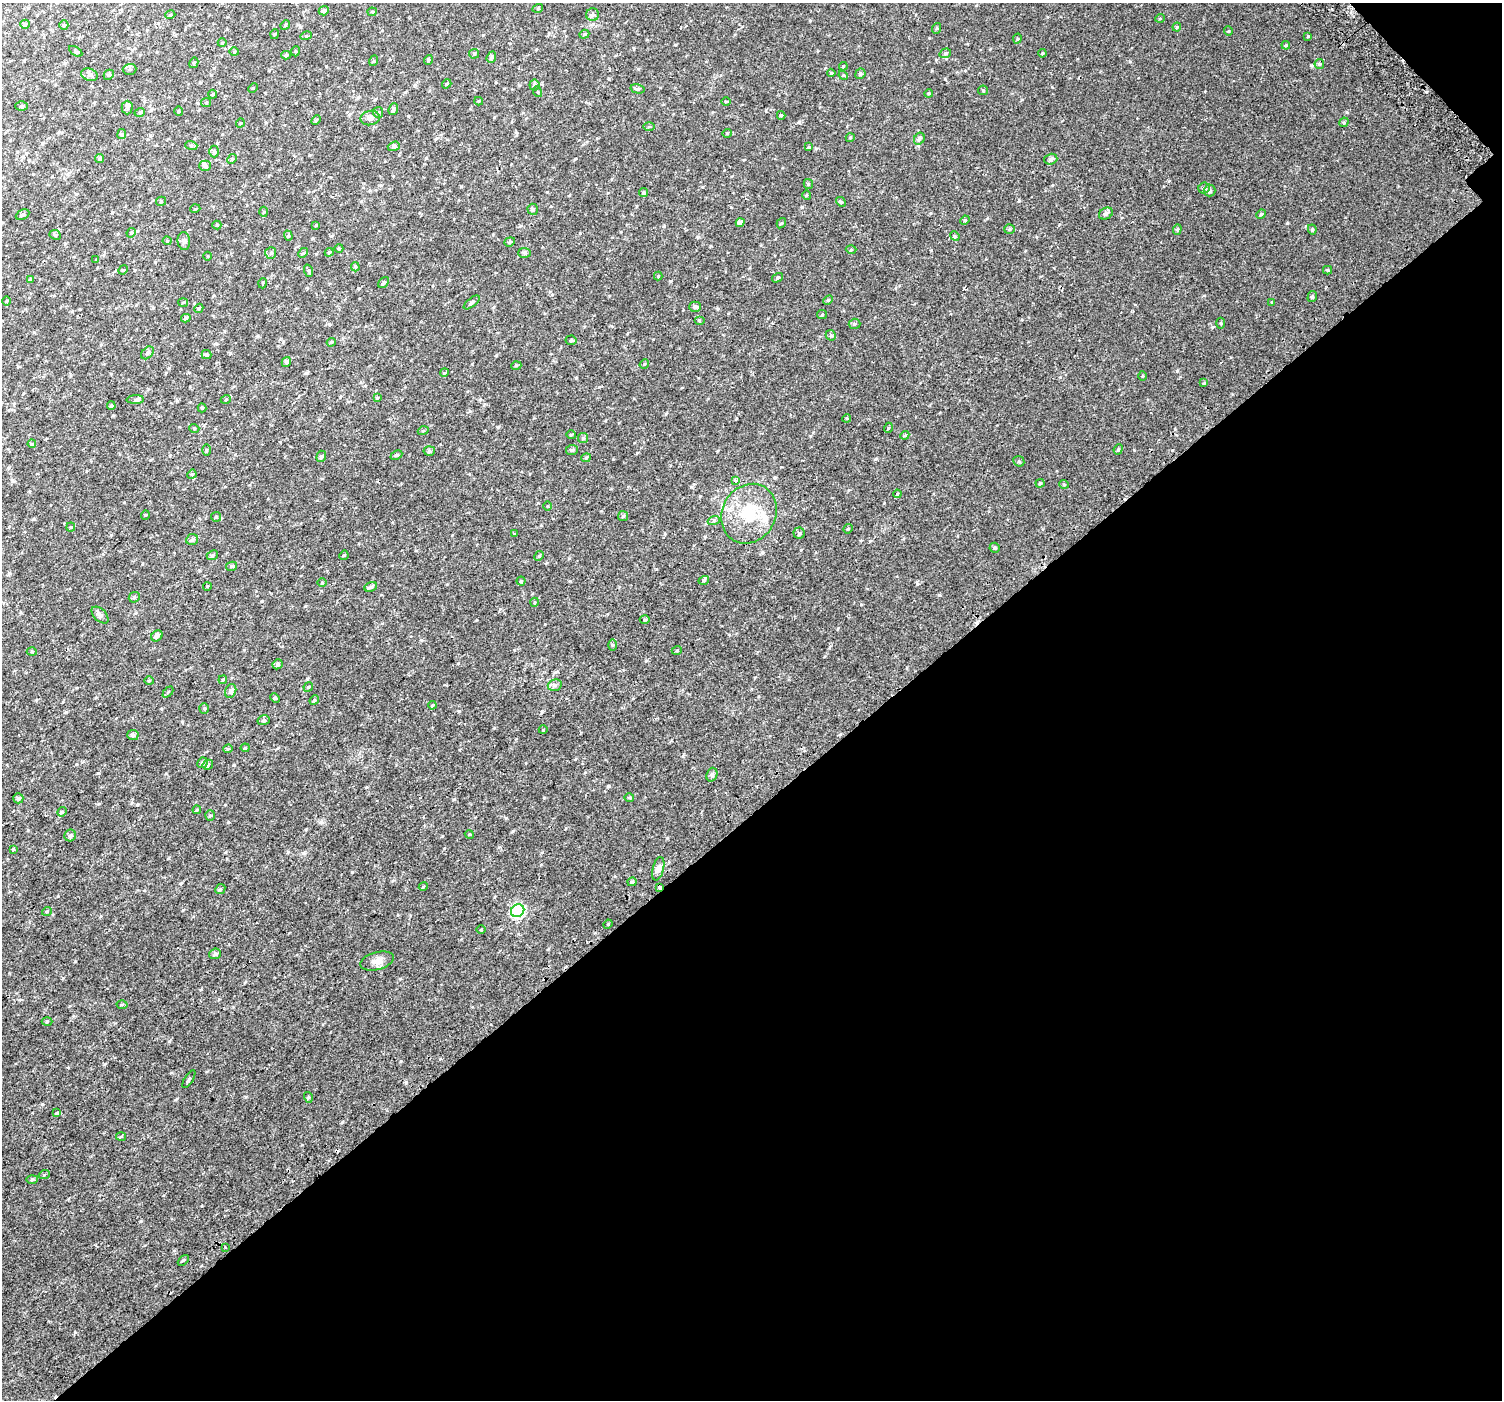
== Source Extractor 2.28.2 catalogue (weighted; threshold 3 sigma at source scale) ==
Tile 12 of 4 x 4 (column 4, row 3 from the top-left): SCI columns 4549-6048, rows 1677-3074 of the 6110 x 6080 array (HDU 1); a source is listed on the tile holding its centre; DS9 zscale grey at full resolution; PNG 1504 x 1402 px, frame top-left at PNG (2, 3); each listed source drawn as its Kron ellipse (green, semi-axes under 4 px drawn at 4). Shown black and unused: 43% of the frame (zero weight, under 2 of 3 exposures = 3% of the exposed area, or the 3 px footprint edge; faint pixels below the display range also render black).
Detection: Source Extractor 2.28.2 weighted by HDU 2 'WHT'; one run over the whole footprint, this tile lists its part. Background 0.0149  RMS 0.0057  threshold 0.0258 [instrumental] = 3 sigma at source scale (4.5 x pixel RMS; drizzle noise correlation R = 1.50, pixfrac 1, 0.0396/0.0396 arcsec/px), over >= 5 px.
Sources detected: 249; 2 cosmic-ray / hot-pixel residue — neither listed nor drawn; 2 inside a brighter listed object's ellipse — not listed separately; the other 245 listed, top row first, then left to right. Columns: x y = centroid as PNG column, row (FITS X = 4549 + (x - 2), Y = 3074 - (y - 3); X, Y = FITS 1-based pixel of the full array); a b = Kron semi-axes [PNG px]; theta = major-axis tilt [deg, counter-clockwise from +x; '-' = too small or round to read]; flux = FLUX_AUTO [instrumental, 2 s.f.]
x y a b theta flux
538 8 5 3 - 0.43
324 11 5 4 - 1.1
372 12 4 4 - 0.57
170 15 5 3 - 0.47
593 15 6 6 - 1.2
1160 18 5 3 - 0.37
25 24 5 4 - 0.62
64 25 5 4 - 0.67
285 25 5 4 - 0.55
1177 27 4 3 - 0.58
937 28 5 3 - 0.55
1228 31 5 4 - 0.61
275 34 5 3 - 0.45
584 34 5 4 - 0.67
306 36 5 3 - 0.57
1308 36 3 3 - 0.47
1017 39 5 4 - 0.59
222 43 4 3 - 0.43
1286 45 4 4 - 0.53
76 51 7 4 -32 0.86
296 51 5 3 - 0.48
234 52 5 3 - 0.51
945 53 6 4 20 0.84
1042 53 4 3 - 0.56
474 54 5 4 - 0.65
286 55 4 4 - 0.93
491 57 6 4 69 1.1
428 60 5 3 - 0.6
373 61 5 3 - 0.48
194 63 5 4 - 0.53
1319 64 5 5 - 0.71
843 66 4 4 - 0.52
129 69 7 5 2 0.99
831 73 4 4 - 0.56
860 74 5 5 - 0.9
89 75 8 6 -19 1.5
109 75 5 4 - 0.72
843 75 5 4 - 0.53
447 84 5 4 - 0.56
534 85 5 5 - 0.78
253 88 5 3 - 0.46
638 89 7 4 -14 0.98
983 90 5 4 - 0.65
538 92 5 3 - 0.44
929 93 4 3 - 0.52
213 94 4 4 - 0.58
479 101 4 4 - 0.53
726 101 5 3 - 0.4
206 102 5 4 - 0.58
21 106 6 5 - 0.77
127 107 7 5 90 1
393 109 6 4 68 1.1
178 111 5 3 - 0.53
140 112 5 3 - 0.54
378 112 5 5 - 0.86
781 115 4 4 - 0.5
370 118 10 7 11 2
316 120 5 3 - 0.49
1344 122 5 4 - 0.6
240 123 4 3 - 0.38
649 126 5 3 - 0.57
727 133 5 3 - 0.38
122 134 5 4 - 0.61
850 138 4 3 - 0.45
919 139 6 5 - 1.1
191 145 6 4 -18 0.69
394 146 6 4 19 1.1
808 147 4 4 - 0.48
214 151 6 4 -88 0.99
100 159 4 4 - 0.87
232 159 5 4 - 0.72
1051 159 7 5 17 1.1
205 166 5 5 - 1.2
808 184 5 4 - 0.68
1204 188 5 5 - 0.9
1210 191 6 6 - 1.1
643 193 4 4 - 0.85
806 195 5 3 - 0.47
161 201 5 4 - 0.68
841 202 5 4 - 0.59
195 209 5 3 - 0.42
533 209 6 5 - 0.91
264 212 5 3 - 0.49
1106 213 7 5 27 1.3
1261 214 5 4 - 0.66
22 215 7 5 27 0.92
965 220 5 4 - 0.53
740 223 4 4 - 2.2
781 223 5 4 - 0.53
217 225 4 4 - 0.49
316 225 3 3 - 0.51
1010 229 5 5 - 0.72
1177 229 5 4 - 0.64
1312 229 5 4 - 0.84
131 233 5 4 - 0.57
55 235 6 4 -24 0.76
288 236 5 4 - 0.63
955 236 5 4 - 0.65
167 241 4 4 - 0.56
184 241 9 6 -84 1.6
510 242 5 4 - 0.71
339 248 4 3 - 0.42
851 250 5 3 - 0.63
329 252 4 3 - 0.54
271 253 5 5 - 0.92
303 253 5 4 - 0.64
525 253 6 5 - 0.92
208 256 4 3 - 0.37
96 260 4 4 - 0.44
355 267 5 4 - 0.65
123 270 5 4 - 0.6
1327 270 4 4 - 0.64
309 271 6 4 -71 0.71
658 276 4 4 - 0.48
777 278 6 3 33 0.63
30 279 4 3 - 0.73
263 283 5 3 - 0.47
384 283 6 4 50 0.81
1312 297 5 4 - 0.9
828 300 5 4 - 0.62
6 301 5 3 - 0.45
183 302 5 3 - 0.48
472 302 9 4 37 1.2
1272 302 4 4 - 0.49
695 307 6 5 - 1.2
199 308 5 3 - 0.53
822 315 5 4 - 0.59
186 318 5 4 - 0.84
699 320 5 3 - 0.51
1220 323 5 3 - 0.5
854 324 6 5 - 0.77
831 335 5 5 - 0.79
571 340 5 5 - 0.76
331 342 4 3 - 0.64
147 353 7 5 42 1.1
207 355 5 4 - 0.78
286 362 5 4 - 1.1
644 364 5 4 - 0.66
516 366 5 3 - 0.54
444 373 4 3 - 0.45
1143 376 5 3 - 0.49
1204 383 4 4 - 0.42
377 398 4 3 - 0.48
226 399 5 3 - 0.52
135 400 9 4 2 1.1
111 406 4 4 - 1.1
202 408 4 4 - 0.7
847 418 4 3 - 0.48
194 428 5 3 - 0.47
888 428 5 3 - 0.45
423 431 5 3 - 0.48
571 435 5 3 - 0.52
905 435 4 3 - 0.5
583 438 5 5 - 0.72
32 444 4 3 - 0.43
1118 449 5 4 - 0.77
206 450 5 3 - 0.52
572 450 6 5 - 0.92
429 451 5 5 - 0.93
396 455 6 4 25 0.71
321 456 6 4 69 0.82
586 458 4 4 - 0.55
1019 461 6 5 - 0.74
192 474 5 4 - 0.48
735 480 3 3 - 3.8
1040 483 4 4 - 0.53
1064 484 5 3 - 0.42
897 494 4 3 - 0.46
547 506 5 3 - 0.43
749 514 31 26 60 23
145 515 5 3 - 0.39
623 516 5 5 - 0.72
216 517 5 5 - 0.65
714 520 6 4 19 0.75
71 527 4 4 - 0.54
848 529 5 4 - 0.6
799 533 5 5 - 0.86
514 534 4 3 - 0.4
192 540 6 5 - 1.3
995 548 5 5 - 0.76
212 555 6 4 23 0.79
344 555 5 4 - 0.56
539 556 5 4 - 0.65
232 566 5 4 - 0.94
704 580 5 3 - 0.59
521 581 4 4 - 0.55
322 583 5 3 - 0.46
207 586 4 3 - 0.41
371 587 6 4 22 1.3
134 597 6 5 - 0.79
535 602 4 3 - 0.44
100 615 10 6 -45 1.5
645 619 5 3 - 0.55
157 636 6 5 - 1.8
612 645 5 4 - 0.59
677 650 5 3 - 0.48
32 652 5 3 - 0.45
277 664 5 4 - 1.2
223 680 4 3 - 0.52
149 681 4 4 - 0.61
555 685 7 5 15 1.3
308 687 5 4 - 0.57
231 691 7 5 68 1.2
168 692 6 4 46 0.59
275 698 5 3 - 0.52
314 700 5 4 - 0.58
432 705 4 3 - 0.54
204 708 5 4 - 0.69
264 720 6 5 - 0.93
543 730 4 3 - 0.36
133 735 6 5 - 1.3
245 748 4 4 - 0.51
228 749 5 3 - 0.53
202 763 5 5 - 0.95
208 765 5 4 - 0.82
712 775 7 5 70 0.96
18 798 5 5 - 1.1
629 798 5 3 - 0.56
197 810 4 3 - 0.54
62 812 5 4 - 0.67
210 816 5 5 - 0.79
469 834 4 3 - 0.46
70 836 6 5 - 1.3
13 849 4 3 - 0.76
658 869 12 5 76 2.1
632 882 4 4 - 1.2
423 887 4 3 - 0.51
659 888 4 3 - 3.5
220 889 5 4 - 0.72
47 911 5 3 - 0.51
518 911 7 6 - 63
608 924 4 3 - 0.64
481 930 5 3 - 0.43
215 954 6 5 - 1.2
377 961 17 8 14 3.8
122 1005 5 3 - 0.54
47 1021 5 3 - 0.53
189 1079 10 3 59 0.79
308 1097 5 3 - 0.51
56 1113 4 3 - 2.2
121 1136 5 3 - 0.46
44 1175 5 3 - 0.49
32 1179 6 4 2 0.63
225 1247 3 3 - 0.8
183 1260 6 2 45 0.54
Overlapping masked pixels (flux is a lower limit): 2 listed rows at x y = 749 514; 659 888
Unlisted compact peaks at least as high as the median listed source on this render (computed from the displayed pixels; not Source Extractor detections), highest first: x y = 1311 65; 939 595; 75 961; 352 872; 1177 371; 1019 201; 1212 327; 234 765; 141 1221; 670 281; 799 122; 1287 223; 104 1064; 1347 112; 75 1332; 656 569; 321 822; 459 711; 288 852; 513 831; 576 378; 228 822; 137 805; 262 601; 875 459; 498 427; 66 712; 506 818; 1130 61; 667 838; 570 581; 664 226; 544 798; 646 661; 76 764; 580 233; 494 728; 917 583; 202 1206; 613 459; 421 640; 870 541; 675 45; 183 910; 705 537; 305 606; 801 550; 608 786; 1134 450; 58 896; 575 759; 470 411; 1169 181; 929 38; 496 355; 1060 377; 175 1100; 1059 224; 28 830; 476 620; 401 1061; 1052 87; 861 604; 548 949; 400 979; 691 487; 454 799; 181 883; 230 353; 884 503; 711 246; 766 111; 34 519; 717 309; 609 79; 303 853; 801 207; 838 628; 449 280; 98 804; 700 496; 63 978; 97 773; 545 624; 484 404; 575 159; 1052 185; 166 773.